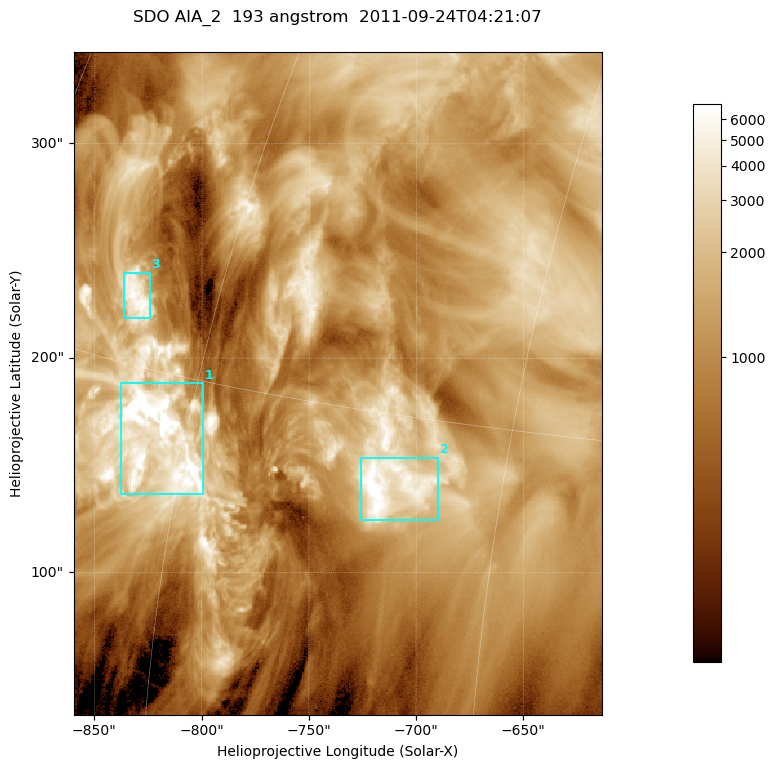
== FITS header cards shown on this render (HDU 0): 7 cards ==
TELESCOP= 'SDO     '           /
INSTRUME= 'AIA_2   '           /
WAVELNTH=                  193 /
WAVEUNIT= 'angstrom'           /
DATE-OBS= '2011-09-24T04:21:07.84' /
CTYPE1  = 'HPLN-TAN'           /
CTYPE2  = 'HPLT-TAN'           /

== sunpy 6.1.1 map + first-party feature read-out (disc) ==
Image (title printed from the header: SDO AIA_2  193 angstrom  2011-09-24T04:21:07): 410 x 514 px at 0.601 arcsec/px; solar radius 956 arcsec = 1592 px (partial field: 2.6% of the solar disc is inside the frame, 100% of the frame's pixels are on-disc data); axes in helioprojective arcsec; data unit not stated in the header (colour bar unlabelled)
Pointing: header CRPIX1/2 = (2043.81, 2047.21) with CRVAL1/2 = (0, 0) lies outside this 410 x 514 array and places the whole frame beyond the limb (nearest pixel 1.41 R_sun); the SolarSoft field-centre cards XCEN/YCEN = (-736.6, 188.2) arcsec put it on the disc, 1317 arcsec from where CRPIX/CRVAL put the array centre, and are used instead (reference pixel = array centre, CRVAL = XCEN/YCEN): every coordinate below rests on XCEN/YCEN
Orientation: roll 0.0564 deg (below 1 deg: not rotated)
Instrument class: DISC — disc imager (sunpy class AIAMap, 193 A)
Bright regions (active regions / flare kernels): reference = the on-disc median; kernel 3 px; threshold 5 sigma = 3137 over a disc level ~1128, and >= 1.15x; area >= 210 px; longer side >= 5 px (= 3 arcsec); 3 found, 3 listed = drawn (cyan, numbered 1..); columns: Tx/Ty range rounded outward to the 2 arcsec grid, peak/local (2 s.f.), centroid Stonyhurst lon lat
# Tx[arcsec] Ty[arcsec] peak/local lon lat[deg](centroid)
1 -838..-798 136..188 11 -61 +13
2 -726..-688 124..154 7 -50 +13
3 -838..-824 218..240 6.1 -65 +17